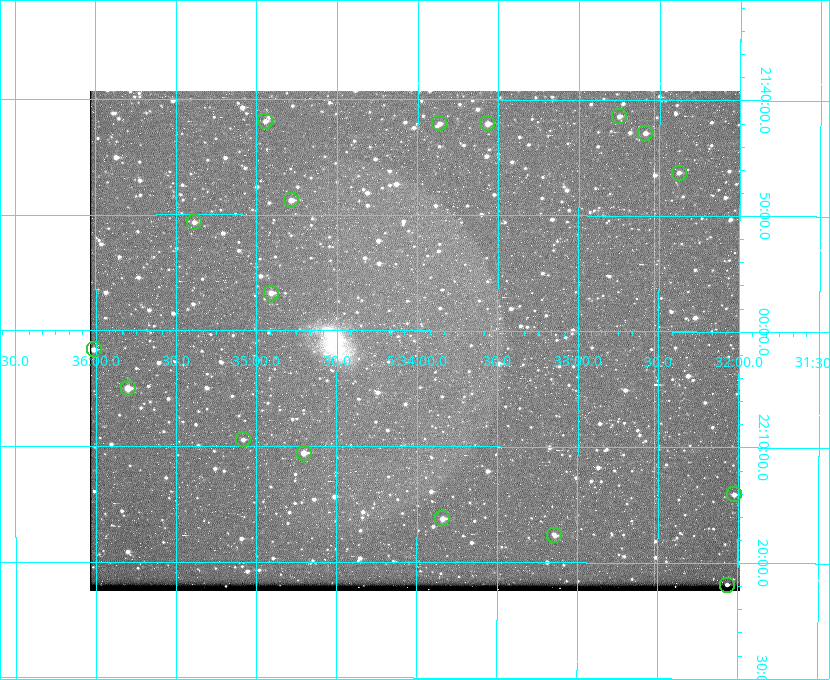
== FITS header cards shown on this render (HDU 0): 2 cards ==
NAXIS1  =                  650 / Width of table row in bytes
NAXIS2  =                  500 / Number of rows in table

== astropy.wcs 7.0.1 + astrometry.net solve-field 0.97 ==
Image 650 x 500 px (HDU 0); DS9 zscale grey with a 90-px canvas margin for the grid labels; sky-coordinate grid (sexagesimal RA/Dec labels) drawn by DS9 from the SOLVED WCS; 17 Tycho-2 reference stars matched to detected sources circled (green)
Header WCS: none
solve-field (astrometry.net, Tycho-2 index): SOLVED blind (the file carries no WCS)
Solved WCS: RA---TAN-SIP/DEC--TAN-SIP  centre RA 05:34:01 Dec +22:01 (83.50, +22.01 deg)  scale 5.19 arcsec/px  FOV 56.2' x 43.2'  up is +180 deg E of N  parity flipped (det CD > 0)
(file carries no celestial WCS; the grid is the blind solution)
Tycho-2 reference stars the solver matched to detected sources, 17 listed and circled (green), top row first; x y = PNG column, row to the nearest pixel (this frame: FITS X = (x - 90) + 1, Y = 500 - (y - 91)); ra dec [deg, ICRS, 3 dp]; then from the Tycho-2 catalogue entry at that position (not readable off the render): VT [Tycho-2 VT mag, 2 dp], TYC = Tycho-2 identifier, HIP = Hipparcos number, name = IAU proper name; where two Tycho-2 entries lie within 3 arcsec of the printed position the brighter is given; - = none
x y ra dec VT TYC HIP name
619 116 83.187 +21.690 11.08 1309-2425-1 - -
265 121 83.736 +21.699 11.29 1309-1120-1 - -
439 123 83.466 +21.702 11.40 1309-1115-1 - -
487 123 83.392 +21.701 10.55 1309-1113-1 - -
645 133 83.147 +21.714 11.44 1309-3159-1 - -
679 173 83.095 +21.771 11.08 1309-3557-1 - -
291 200 83.696 +21.812 10.49 1309-1407-1 - -
194 222 83.847 +21.844 11.20 1309-1337-1 - -
271 293 83.727 +21.946 10.30 1309-1519-1 - -
94 349 84.003 +22.027 10.57 1310-2140-1 - -
128 388 83.950 +22.083 9.30 1309-1598-1 - -
243 439 83.771 +22.157 11.30 1309-1609-1 - -
304 453 83.676 +22.176 9.89 1309-1579-1 - -
734 494 83.006 +22.235 10.94 1309-2283-1 - -
442 518 83.460 +22.271 10.44 1309-1652-1 - -
554 535 83.285 +22.294 10.75 1309-1606-1 - -
727 585 83.017 +22.364 10.85 1309-2054-1 - -